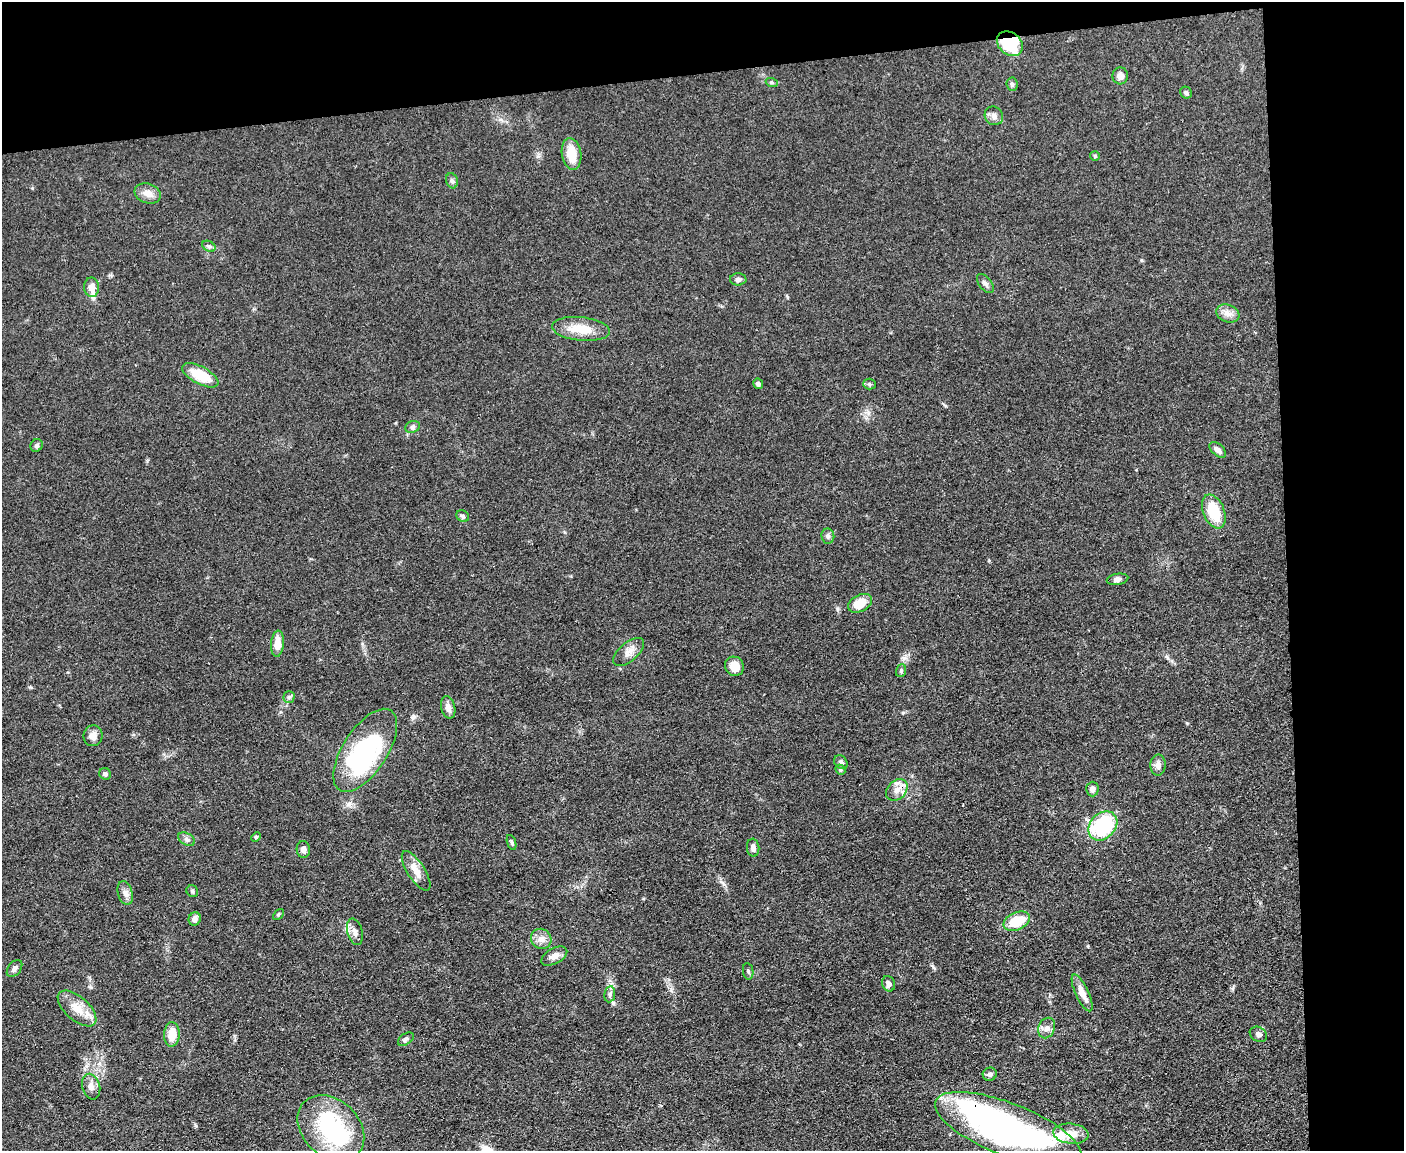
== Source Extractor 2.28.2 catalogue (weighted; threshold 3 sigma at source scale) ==
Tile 3 of 3 x 4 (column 3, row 1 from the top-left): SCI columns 2936-4337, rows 3448-4596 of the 4573 x 4596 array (HDU 1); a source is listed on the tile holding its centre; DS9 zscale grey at full resolution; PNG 1406 x 1153 px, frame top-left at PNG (2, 2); each listed source drawn as its Kron ellipse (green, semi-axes under 4 px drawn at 4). Shown black and unused: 15% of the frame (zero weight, under 3 of 4 exposures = <1% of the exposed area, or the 3 px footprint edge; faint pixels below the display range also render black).
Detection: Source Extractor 2.28.2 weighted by HDU 2 'WHT'; one run over the whole footprint, this tile lists its part. Background 0.0719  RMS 0.007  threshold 0.0314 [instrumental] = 3 sigma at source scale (4.5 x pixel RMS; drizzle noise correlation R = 1.50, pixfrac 1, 0.05/0.05 arcsec/px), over >= 5 px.
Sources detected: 79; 5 inside a brighter object's white glare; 1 cosmic-ray / hot-pixel residue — neither listed nor drawn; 2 inside a brighter listed object's ellipse — not listed separately; the other 71 listed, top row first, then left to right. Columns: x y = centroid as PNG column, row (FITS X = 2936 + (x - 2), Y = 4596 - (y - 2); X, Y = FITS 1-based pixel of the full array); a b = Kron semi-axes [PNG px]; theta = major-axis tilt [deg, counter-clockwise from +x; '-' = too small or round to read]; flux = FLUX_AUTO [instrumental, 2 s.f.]
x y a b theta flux
1010 44 14 11 -38 39
1120 76 8 7 - 4
772 83 6 4 -19 0.95
1012 84 7 5 -85 1.5
1186 93 6 5 - 1.4
994 116 10 8 -50 3.6
571 154 16 9 -81 14
1095 156 5 5 - 0.91
452 181 8 6 -72 1.8
148 193 13 9 -18 5.8
209 246 7 5 -29 1.4
738 279 8 6 1 2.1
985 283 11 6 -53 2.2
92 287 9 7 -88 5.2
1228 313 12 8 -21 4.4
581 329 29 11 -6 16
200 375 20 8 -28 19
758 384 5 5 - 1.7
870 384 6 5 - 1.2
413 427 7 5 22 1.6
37 445 6 6 - 1.5
1218 450 10 5 -41 4.1
1214 511 18 10 -67 23
463 516 6 5 - 1.6
828 536 7 6 - 2
1117 579 11 5 9 2.4
860 603 13 8 27 12
277 644 13 6 84 9.1
629 652 18 9 41 5.7
734 666 10 9 - 9.6
901 671 6 5 - 1.1
289 697 5 5 - 1.3
448 707 11 7 -76 3.9
93 736 10 9 - 4.7
365 750 47 22 57 97
841 762 7 6 - 1.8
1158 765 10 7 87 4
840 770 5 4 - 1.1
105 774 6 5 - 1.8
1092 789 7 6 - 2.9
897 790 12 9 46 5.6
1103 826 16 12 47 58
256 837 5 4 - 0.74
186 839 9 6 -28 2
512 843 8 3 -71 1
753 848 9 6 -84 2.9
303 849 8 6 -88 2.8
416 871 23 8 -57 7.6
192 891 6 5 - 1.2
125 893 12 7 -73 3.5
278 914 6 4 46 0.89
195 919 7 6 - 3.7
1017 921 14 8 23 20
355 932 13 7 -75 3.9
541 939 10 10 - 4.9
554 956 14 7 29 4.5
15 969 9 6 52 2.9
748 971 8 5 -81 1.3
889 984 8 6 -69 2.9
1082 993 20 6 -65 7.7
610 994 8 5 83 2
77 1008 23 12 -41 12
1047 1028 10 8 68 3.6
172 1034 12 8 88 10
1258 1034 9 7 -30 2.3
406 1039 9 5 35 1.8
990 1074 7 6 - 2.2
91 1087 13 9 -75 4.5
331 1128 38 28 -44 80
1008 1129 78 26 -21 220
1071 1134 18 10 -6 9.8
Overlapping masked pixels (flux is a lower limit): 2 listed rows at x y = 897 790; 1008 1129